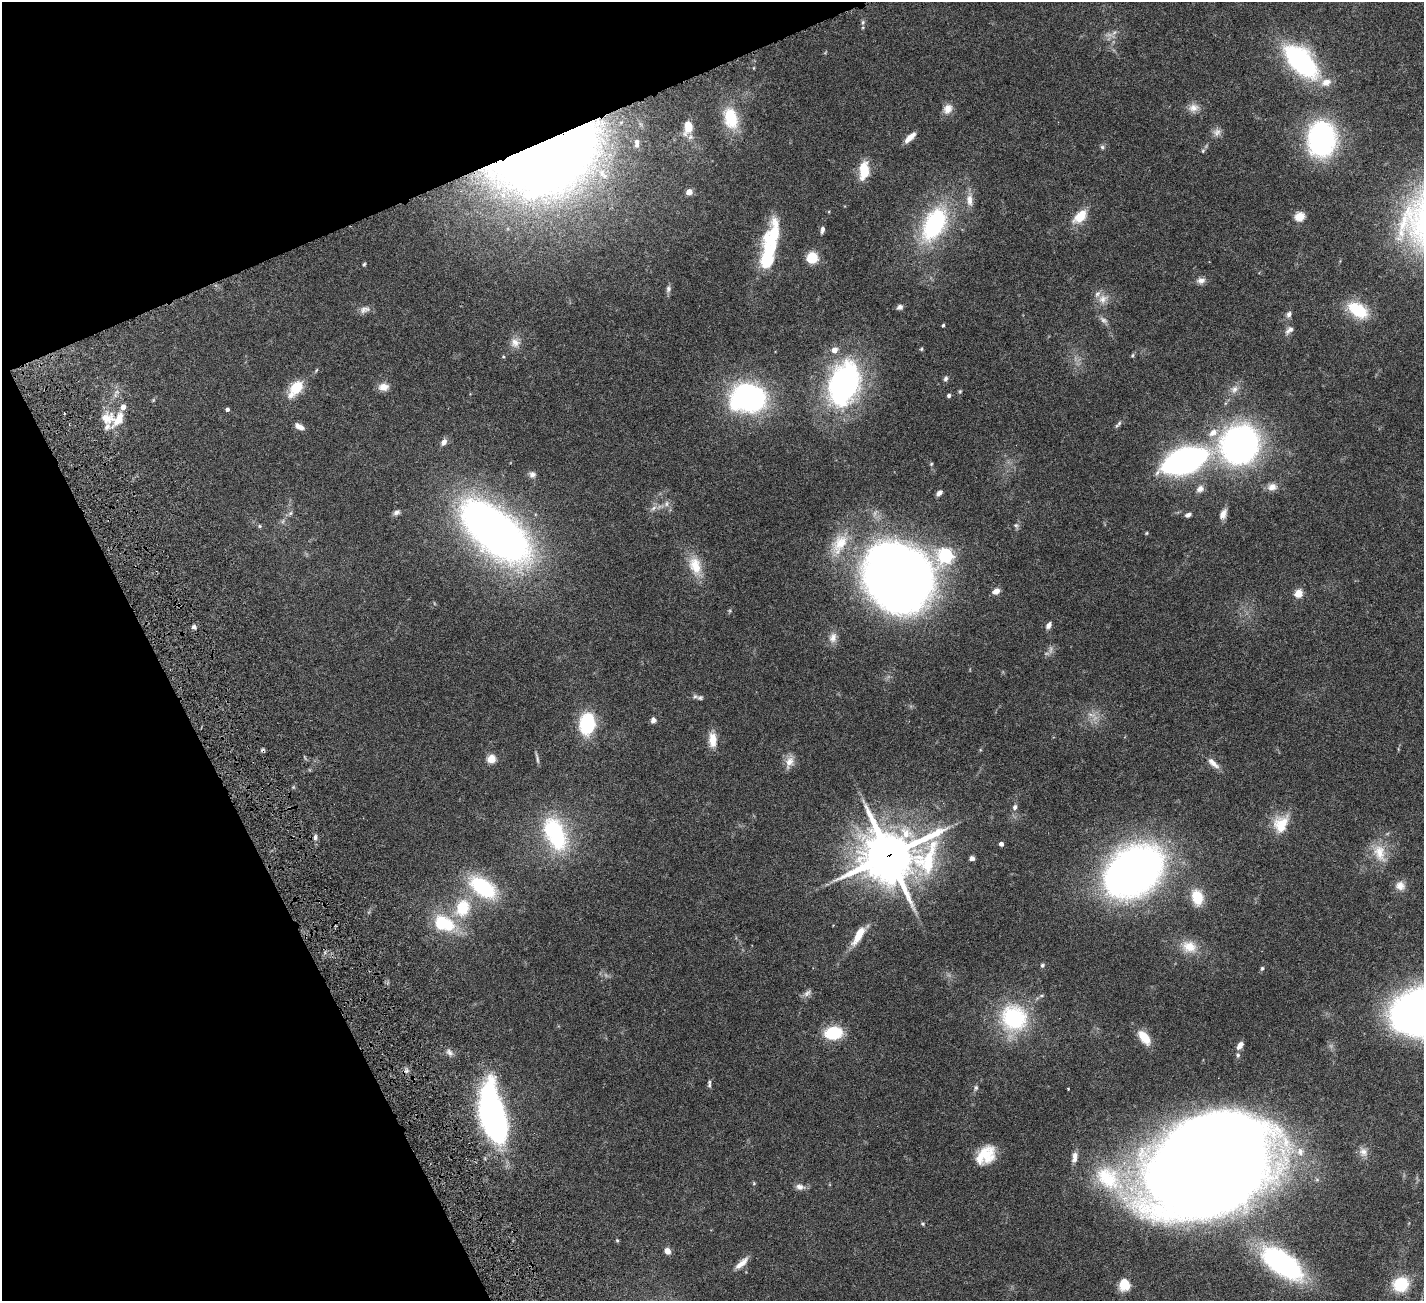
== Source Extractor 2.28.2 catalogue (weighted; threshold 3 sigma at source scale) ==
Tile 5 of 4 x 4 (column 1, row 2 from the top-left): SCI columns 2-1423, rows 2894-4192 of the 5741 x 5679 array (HDU 1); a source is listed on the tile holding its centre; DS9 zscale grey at full resolution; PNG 1426 x 1303 px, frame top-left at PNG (2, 2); no overlay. Shown black and unused: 21% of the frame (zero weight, under 4 of 8 exposures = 2% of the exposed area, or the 3 px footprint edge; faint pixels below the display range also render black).
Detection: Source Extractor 2.28.2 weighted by HDU 2 'WHT'; one run over the whole footprint, this tile lists its part. Background 0.0766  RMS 0.0028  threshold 0.0113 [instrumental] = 3 sigma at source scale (4.09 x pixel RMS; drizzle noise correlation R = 1.36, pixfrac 0.8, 0.05/0.05 arcsec/px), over >= 5 px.
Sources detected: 150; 3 too faint to see at this stretch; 5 inside a brighter object's white glare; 2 cosmic-ray / hot-pixel residue — not listed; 10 inside a brighter listed object's ellipse — not listed separately; the other 130 listed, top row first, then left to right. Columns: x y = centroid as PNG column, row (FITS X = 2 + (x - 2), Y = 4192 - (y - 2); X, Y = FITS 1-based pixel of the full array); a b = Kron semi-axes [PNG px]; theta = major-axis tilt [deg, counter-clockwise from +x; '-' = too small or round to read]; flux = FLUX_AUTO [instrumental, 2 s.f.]
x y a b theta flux
863 22 6 5 - 0.42
1301 61 35 18 -46 42
1193 108 14 10 13 2
948 109 13 10 54 2
731 118 26 16 -77 8.4
688 128 15 10 82 4
1217 132 12 9 42 1.3
910 137 15 6 42 2.1
1321 139 31 25 80 47
637 143 13 6 89 1.3
1102 147 6 6 - 0.47
1203 151 6 5 - 0.39
544 159 98 54 25 390
864 170 18 10 87 6.7
689 192 5 4 - 3.8
969 200 18 9 -84 2.3
1080 216 18 10 45 5.3
1299 216 5 5 - 14
934 224 39 22 62 30
822 230 8 4 80 0.81
773 235 39 19 67 13
812 258 10 10 - 5.4
364 264 5 4 - 0.32
1201 280 11 8 7 1.2
668 289 9 7 82 0.74
1103 299 14 12 46 2.4
900 307 7 6 - 0.8
364 310 15 8 12 1.4
1358 310 26 15 -32 9.5
1289 314 8 7 - 0.86
943 325 4 3 - 0.35
1289 330 13 7 43 1.2
515 343 12 12 - 2
921 349 5 4 - 0.29
1132 355 6 4 61 0.36
503 357 5 4 - 0.27
946 378 8 5 59 0.6
844 384 49 31 73 54
383 387 13 9 3 2
296 388 24 12 51 5.9
1234 389 12 9 60 1.7
960 391 5 5 - 0.31
949 396 4 4 - 0.52
748 398 31 24 2 56
123 407 6 6 - 1.5
227 409 4 4 - 0.62
64 413 3 2 - 0.2
107 418 20 16 14 4.5
1118 424 13 4 46 0.64
299 427 11 6 -30 1.6
444 442 11 7 53 1.1
1239 444 43 40 51 71
1185 461 30 13 21 130
931 464 5 4 - 0.26
532 474 8 8 - 0.95
1272 487 13 10 15 1.8
1200 489 11 8 36 1.4
939 493 7 4 45 0.96
666 504 9 6 84 0.81
653 508 9 6 29 0.92
396 512 9 6 26 0.87
290 513 7 5 45 0.55
1223 514 13 8 66 1.7
1188 515 7 4 25 0.8
283 521 7 4 71 0.46
1016 525 7 6 - 0.6
260 526 5 5 - 0.36
495 531 58 27 -41 210
1147 533 5 3 - 0.24
839 544 33 19 61 8.9
946 556 11 7 17 65
695 566 25 16 -70 5.5
898 577 54 46 -58 300
996 591 8 6 32 1.7
1298 593 5 5 - 9.6
1049 625 9 5 57 1
194 627 5 5 - 0.72
833 638 14 10 78 1.9
700 698 9 7 9 0.71
1091 715 10 4 -13 0.85
653 720 7 6 - 0.88
587 724 10 7 84 39
712 740 19 10 -89 3.3
537 758 16 3 -77 0.65
491 759 5 5 - 11
789 762 18 9 68 2.2
1213 763 19 7 -44 1.8
1015 807 8 6 74 0.76
1281 824 23 17 69 6.2
555 833 43 24 -66 24
315 837 9 5 85 0.68
1001 844 4 4 - 1.2
1380 853 27 15 -72 5.2
889 855 23 19 4 920
972 858 6 5 - 0.87
1134 871 39 28 36 210
1400 886 13 11 -17 2
483 887 32 18 -35 19
1197 897 19 13 -76 6
463 908 26 20 70 10
441 922 17 14 87 8.9
859 935 22 8 59 5.1
1189 947 21 16 -20 4.7
1042 965 6 5 - 0.45
1262 968 6 5 - 0.41
807 993 12 7 41 1
1014 1018 33 31 -38 22
833 1033 16 12 6 11
1144 1037 20 10 -52 4.1
1240 1045 11 6 55 1.2
449 1052 10 7 -51 1
1238 1055 6 5 - 0.55
709 1082 7 5 60 0.44
976 1088 8 5 80 0.56
1068 1089 3 2 - 0.21
493 1115 42 16 -76 130
1300 1152 12 10 -89 2.4
1363 1152 13 11 -63 1.8
985 1154 20 19 - 6.8
1208 1168 93 68 28 850
1109 1178 48 31 -38 22
754 1183 5 4 - 0.25
800 1187 10 8 -11 1.4
923 1224 5 5 - 0.39
617 1240 5 4 - 0.3
667 1251 7 6 - 1.8
742 1263 20 6 42 2.1
1282 1263 37 17 -35 57
1401 1284 17 15 19 8.6
1124 1285 11 10 - 4.3
Overlapping masked pixels (flux is a lower limit): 2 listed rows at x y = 544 159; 889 855